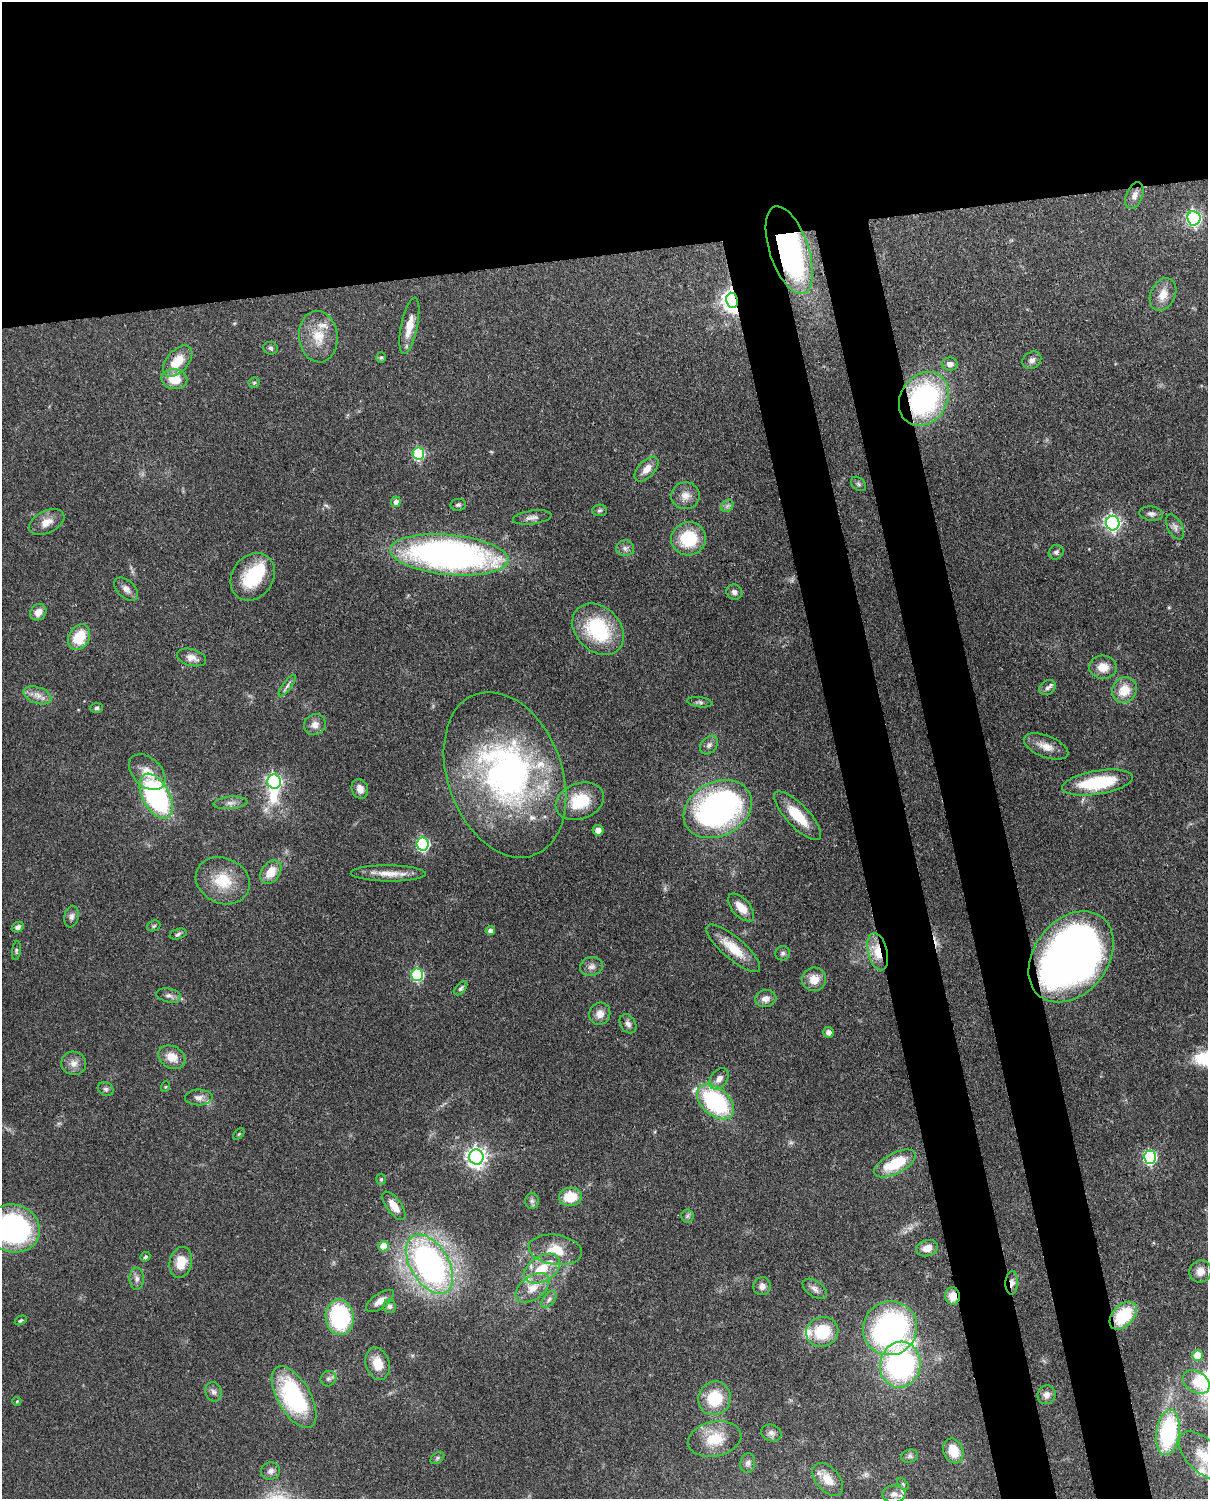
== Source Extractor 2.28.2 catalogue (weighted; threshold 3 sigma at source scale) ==
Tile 2 of 4 x 3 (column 2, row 1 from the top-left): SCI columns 1296-2501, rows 3149-4645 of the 5001 x 4912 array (HDU 1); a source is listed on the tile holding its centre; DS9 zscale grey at full resolution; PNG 1210 x 1501 px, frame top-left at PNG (2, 2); each listed source drawn as its Kron ellipse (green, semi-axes under 4 px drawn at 4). Shown black and unused: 25% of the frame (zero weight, under 3 of 4 exposures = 7% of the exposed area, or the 3 px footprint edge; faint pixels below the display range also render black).
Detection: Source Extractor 2.28.2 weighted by HDU 2 'WHT'; one run over the whole footprint, this tile lists its part. Background 0.114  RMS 0.0043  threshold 0.0195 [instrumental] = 3 sigma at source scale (4.5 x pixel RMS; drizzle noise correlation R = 1.50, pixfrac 1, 0.05/0.05 arcsec/px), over >= 5 px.
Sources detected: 156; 1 too faint to see at this stretch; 4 inside a brighter object's white glare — neither listed nor drawn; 6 inside a brighter listed object's ellipse — not listed separately; the other 145 listed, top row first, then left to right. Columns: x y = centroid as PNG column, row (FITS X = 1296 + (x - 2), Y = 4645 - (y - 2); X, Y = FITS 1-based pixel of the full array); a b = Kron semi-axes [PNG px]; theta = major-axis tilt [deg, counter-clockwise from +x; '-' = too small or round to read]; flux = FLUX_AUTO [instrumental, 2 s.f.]
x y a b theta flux
1134 196 14 8 68 2.7
1194 218 7 6 - 100
789 250 46 19 -71 110
1163 294 17 12 64 5.4
732 300 8 6 -80 280
409 326 28 8 78 7.5
318 337 26 19 -83 11
270 348 7 6 - 1
381 358 5 4 - 0.67
1032 360 10 8 35 2
178 361 18 10 48 9.9
950 364 8 6 -1 2.1
174 379 13 10 -10 9.2
254 383 6 5 - 0.69
924 399 28 23 56 76
418 454 6 6 - 39
647 469 15 8 46 4.4
858 484 8 6 -41 1.1
685 496 14 13 - 4.2
396 502 5 5 - 2
458 505 8 6 9 1.1
727 506 7 5 45 1.2
599 510 7 5 3 1
1151 514 12 7 -9 1.8
532 517 19 7 8 2.5
47 522 19 11 26 5.1
1113 523 7 6 - 120
1175 527 13 7 -62 2
689 539 17 16 - 19
625 548 9 8 - 1.8
1056 552 8 7 - 1.3
449 555 59 20 -5 180
253 577 25 20 55 22
126 589 14 8 -42 2.6
734 592 8 7 - 1.8
38 612 9 7 44 3.6
598 629 29 22 -45 33
79 637 13 10 61 13
191 657 15 8 -15 3.5
1103 667 14 11 -4 6.1
287 686 13 4 54 1.5
1048 688 9 7 35 1.6
1124 690 13 12 - 9.1
38 695 14 8 -19 3.6
700 702 13 5 -7 1.2
96 708 6 5 - 0.85
315 725 11 10 - 3.1
709 745 10 7 49 1.9
1046 746 23 11 -21 5.4
147 772 21 14 -44 6.9
505 775 86 57 -70 140
274 782 7 6 - 90
1098 783 36 12 9 28
360 789 10 8 -70 3.3
156 796 24 13 -61 81
580 801 25 18 20 18
230 803 17 6 6 2.6
718 809 36 27 27 130
798 816 32 11 -46 12
598 830 5 5 - 2.8
423 844 6 6 - 69
271 872 13 9 53 7.2
388 873 38 8 -1 6.9
223 881 28 22 -24 15
741 908 17 9 -48 5.7
71 917 11 7 79 1.8
154 926 7 5 22 0.68
18 927 6 5 - 1.3
490 931 4 4 - 2.1
178 934 9 5 18 1
733 948 34 11 -41 11
16 951 9 3 82 0.7
878 952 19 9 -76 10
783 953 7 7 - 1.3
1071 957 50 36 52 300
591 966 11 9 13 2.4
417 975 6 6 - 48
814 979 12 11 - 5.8
461 988 8 4 49 1.1
169 995 12 7 -12 1.9
766 999 11 8 11 2.9
600 1014 11 10 - 3.6
628 1024 10 7 -57 1.8
828 1032 5 5 - 2.1
172 1057 14 11 -29 6.1
74 1063 12 11 - 3.4
719 1079 12 8 54 3.2
165 1087 5 3 - 0.39
106 1089 8 6 -33 1.2
199 1097 14 8 1 2.7
715 1102 21 13 -41 54
239 1134 6 4 45 0.58
476 1157 7 7 - 240
1150 1157 6 6 - 65
895 1163 23 10 27 18
381 1179 5 4 - 0.75
570 1197 11 9 7 11
532 1201 8 6 90 1.3
394 1206 17 7 -54 5.3
687 1216 6 6 - 1
13 1228 27 24 -18 94
383 1246 5 5 - 6.9
927 1248 11 8 15 4.6
555 1250 27 15 -8 11
145 1257 5 4 - 0.77
181 1262 16 11 78 8.6
429 1264 33 19 -58 150
542 1269 20 12 32 12
1200 1271 11 11 - 3.8
137 1279 11 7 89 2
1012 1283 12 6 87 2.5
762 1286 9 8 - 2.4
533 1288 19 11 37 7.4
815 1289 14 8 -34 2.4
953 1296 9 7 -85 5.7
549 1300 10 5 53 1.5
380 1301 16 7 35 3.5
389 1306 7 6 - 1.3
1123 1316 16 10 46 21
340 1317 18 14 -82 39
21 1320 6 4 29 0.66
890 1328 27 27 - 100
822 1332 16 14 21 18
1197 1355 5 5 - 11
378 1364 16 12 -72 7.1
900 1365 23 20 80 84
328 1379 8 7 - 1.5
1196 1382 14 10 -34 5
213 1392 10 8 -71 1.8
1047 1395 9 8 - 2.2
294 1397 34 16 -60 55
715 1398 17 16 - 16
17 1401 4 4 - 0.46
771 1433 10 8 -22 1.9
1168 1433 23 11 82 49
715 1439 27 17 11 13
953 1451 13 9 -68 9.5
910 1456 8 6 15 1.2
1203 1456 30 16 -45 11
437 1458 8 5 38 0.79
748 1463 10 7 81 1.7
271 1471 9 8 - 1.9
828 1479 19 11 -48 6.5
903 1484 7 4 -46 0.7
894 1494 11 8 1 2.5
Overlapping masked pixels (flux is a lower limit): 10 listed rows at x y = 789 250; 732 300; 178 361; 924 399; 878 952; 1071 957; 927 1248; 1012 1283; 953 1296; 1123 1316
Isophote crosses this tile's border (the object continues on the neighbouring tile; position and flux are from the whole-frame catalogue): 2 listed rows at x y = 13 1228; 1203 1456